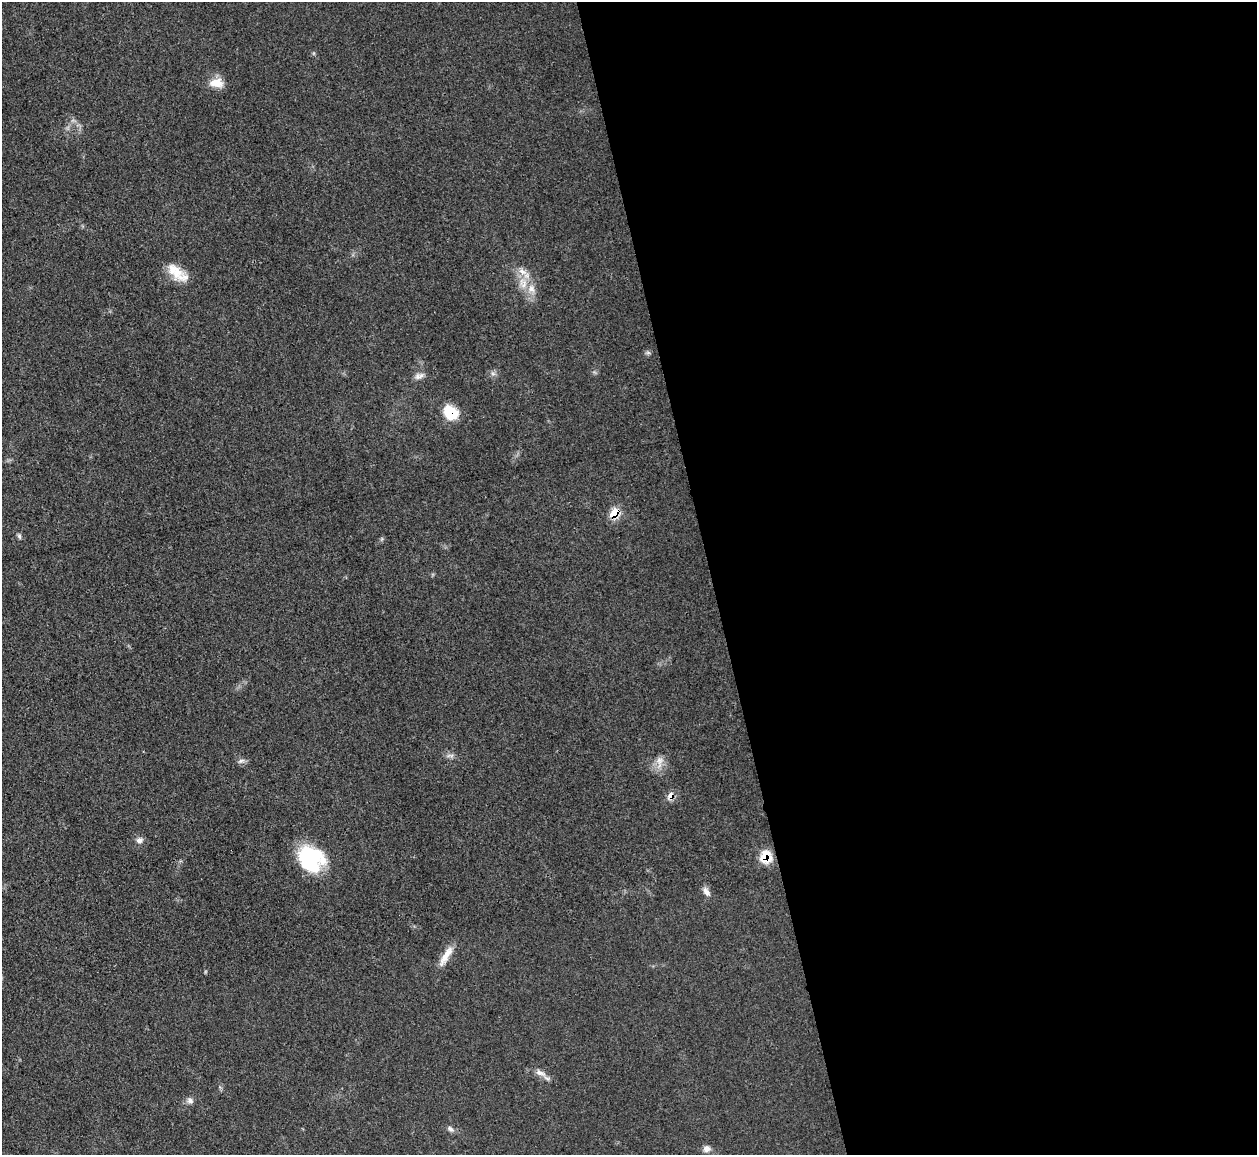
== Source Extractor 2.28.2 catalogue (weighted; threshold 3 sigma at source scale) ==
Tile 8 of 4 x 4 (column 4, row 2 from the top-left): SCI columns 3769-5023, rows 2557-3709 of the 5025 x 4997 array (HDU 1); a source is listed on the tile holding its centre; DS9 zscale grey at full resolution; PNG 1259 x 1157 px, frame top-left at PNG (2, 2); no overlay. Shown black and unused: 43% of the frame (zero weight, under 3 of 4 exposures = <1% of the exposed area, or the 3 px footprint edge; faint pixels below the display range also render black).
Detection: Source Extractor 2.28.2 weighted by HDU 2 'WHT'; one run over the whole footprint, this tile lists its part. Background 0.0431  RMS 0.0056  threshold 0.0251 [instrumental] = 3 sigma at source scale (4.5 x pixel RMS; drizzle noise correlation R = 1.50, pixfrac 1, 0.05/0.05 arcsec/px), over >= 5 px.
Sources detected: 23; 2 inside a brighter listed object's ellipse — not listed separately; the other 21 listed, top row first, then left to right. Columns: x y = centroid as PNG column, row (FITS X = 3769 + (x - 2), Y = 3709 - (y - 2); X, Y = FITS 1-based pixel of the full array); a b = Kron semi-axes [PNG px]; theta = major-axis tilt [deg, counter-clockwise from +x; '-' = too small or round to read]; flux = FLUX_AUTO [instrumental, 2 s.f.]
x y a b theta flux
216 83 18 11 -1 7.4
176 272 30 13 -41 11
523 283 16 11 -72 8
493 374 7 4 -1 1.3
419 376 13 8 17 2.8
451 413 17 13 -44 15
615 513 10 7 50 14
19 536 7 5 -74 1.1
450 755 13 4 0 1.7
659 760 13 10 75 4.6
241 761 10 5 18 1.7
671 796 8 7 - 4.5
139 840 9 8 - 2.4
765 857 9 8 - 16
311 859 29 24 -46 43
706 892 12 7 -61 2.8
446 956 30 8 59 7.2
540 1073 17 8 -24 4
190 1100 10 7 -43 2.1
451 1129 10 6 -45 1.7
707 1149 10 9 - 2.8
Overlapping masked pixels (flux is a lower limit): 4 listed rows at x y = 451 413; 615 513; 671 796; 765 857